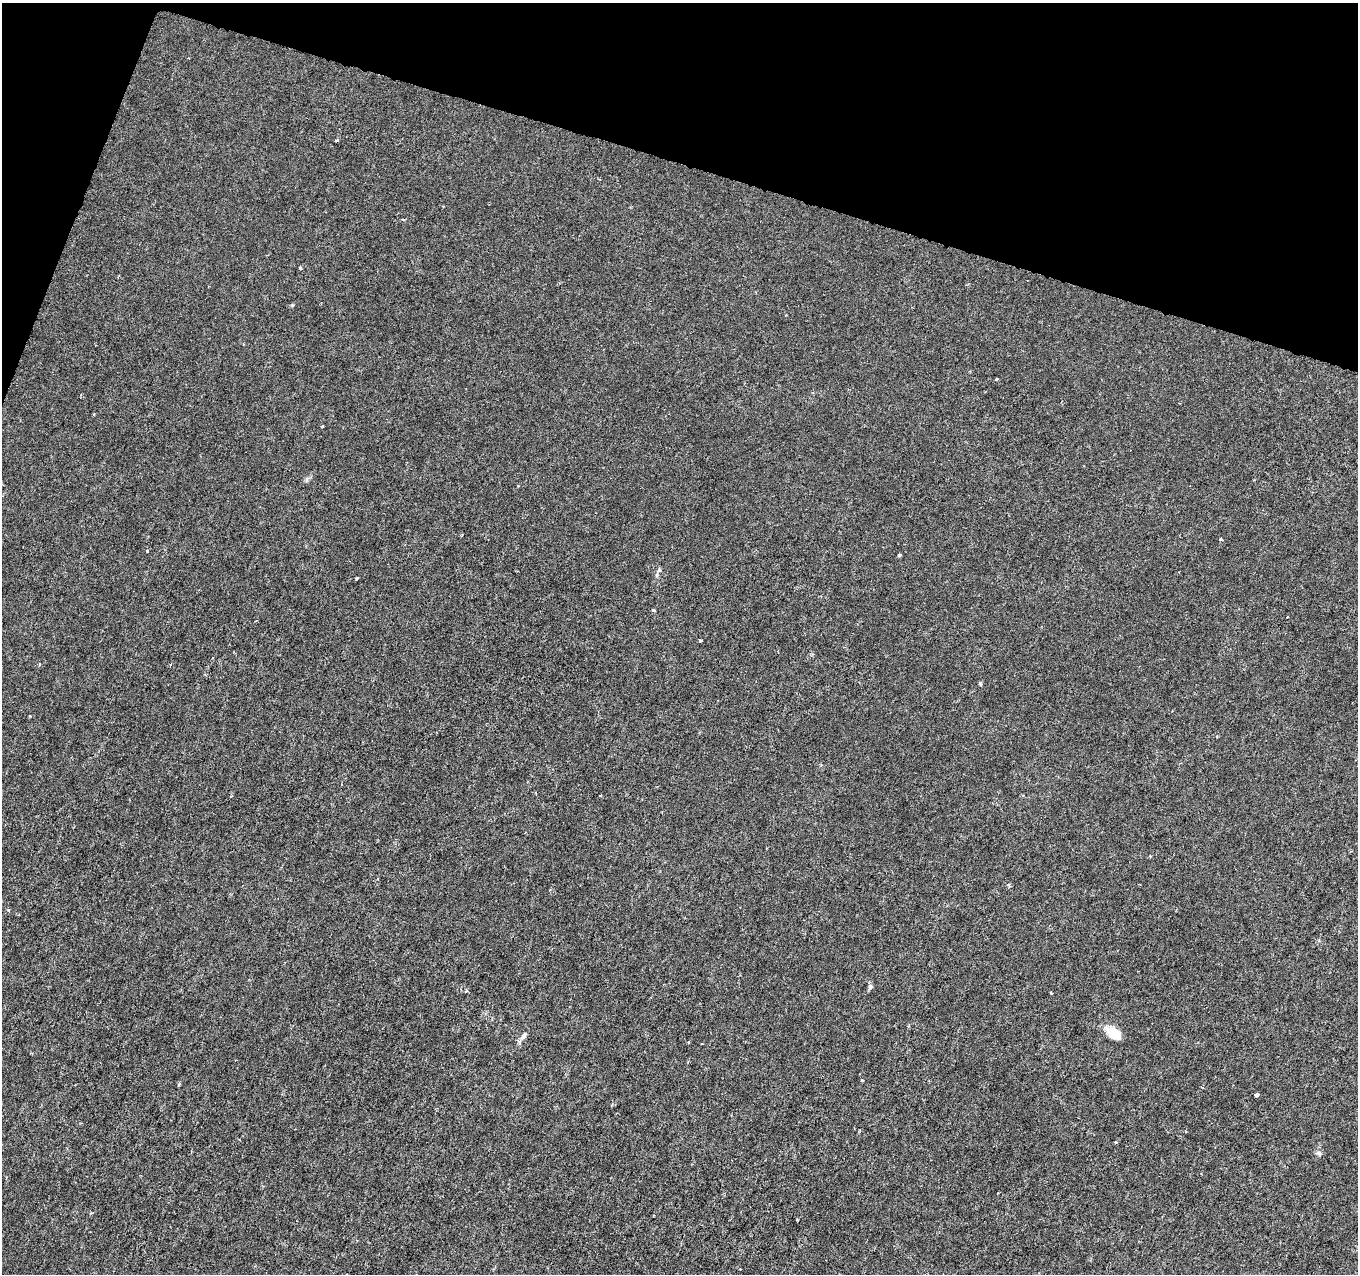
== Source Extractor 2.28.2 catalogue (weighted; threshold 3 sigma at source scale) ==
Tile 2 of 4 x 4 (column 2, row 1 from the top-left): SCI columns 1357-2712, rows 4032-5303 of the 5432 x 5583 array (HDU 1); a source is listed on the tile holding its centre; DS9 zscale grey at full resolution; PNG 1360 x 1276 px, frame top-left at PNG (2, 3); no overlay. Shown black and unused: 15% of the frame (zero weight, under 3 of 6 exposures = <1% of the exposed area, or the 3 px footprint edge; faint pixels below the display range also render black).
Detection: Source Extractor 2.28.2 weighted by HDU 2 'WHT'; one run over the whole footprint, this tile lists its part. Background -1.38e-05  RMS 0.0013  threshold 0.00512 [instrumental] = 3 sigma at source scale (4.09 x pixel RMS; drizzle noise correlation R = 1.36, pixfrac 0.8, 0.0396/0.0396 arcsec/px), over >= 5 px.
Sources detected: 29; all 29 listed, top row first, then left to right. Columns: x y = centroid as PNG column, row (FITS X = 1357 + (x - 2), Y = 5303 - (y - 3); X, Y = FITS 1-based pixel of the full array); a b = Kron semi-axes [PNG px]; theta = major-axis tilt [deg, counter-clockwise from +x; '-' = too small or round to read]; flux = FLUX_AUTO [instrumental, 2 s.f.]
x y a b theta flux
337 140 5 2 - 0.13
300 268 3 3 - 0.37
996 379 3 3 - 0.17
94 414 4 2 - 0.085
322 426 3 3 - 0.21
1221 539 4 3 - 0.22
147 551 3 3 - 0.12
899 555 6 3 44 0.14
657 575 7 4 89 0.22
357 578 3 3 - 0.17
653 610 5 3 - 0.12
1287 617 3 2 - 0.074
700 640 3 3 - 0.14
39 664 4 3 - 0.12
980 683 4 3 - 0.41
1009 885 7 4 -54 0.21
870 986 6 6 - 0.26
466 991 4 4 - 0.15
1051 993 4 3 - 0.099
908 1026 4 3 - 0.12
1113 1033 17 9 -36 2.7
524 1036 13 6 50 0.46
862 1080 3 3 - 0.11
179 1084 5 3 - 0.14
1256 1094 4 4 - 0.5
1116 1142 4 3 - 0.14
1319 1153 7 6 - 0.27
91 1213 4 3 - 0.11
797 1220 3 2 - 0.15
Unlisted compact peaks at least as high as the median listed source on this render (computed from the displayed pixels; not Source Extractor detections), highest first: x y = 292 305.